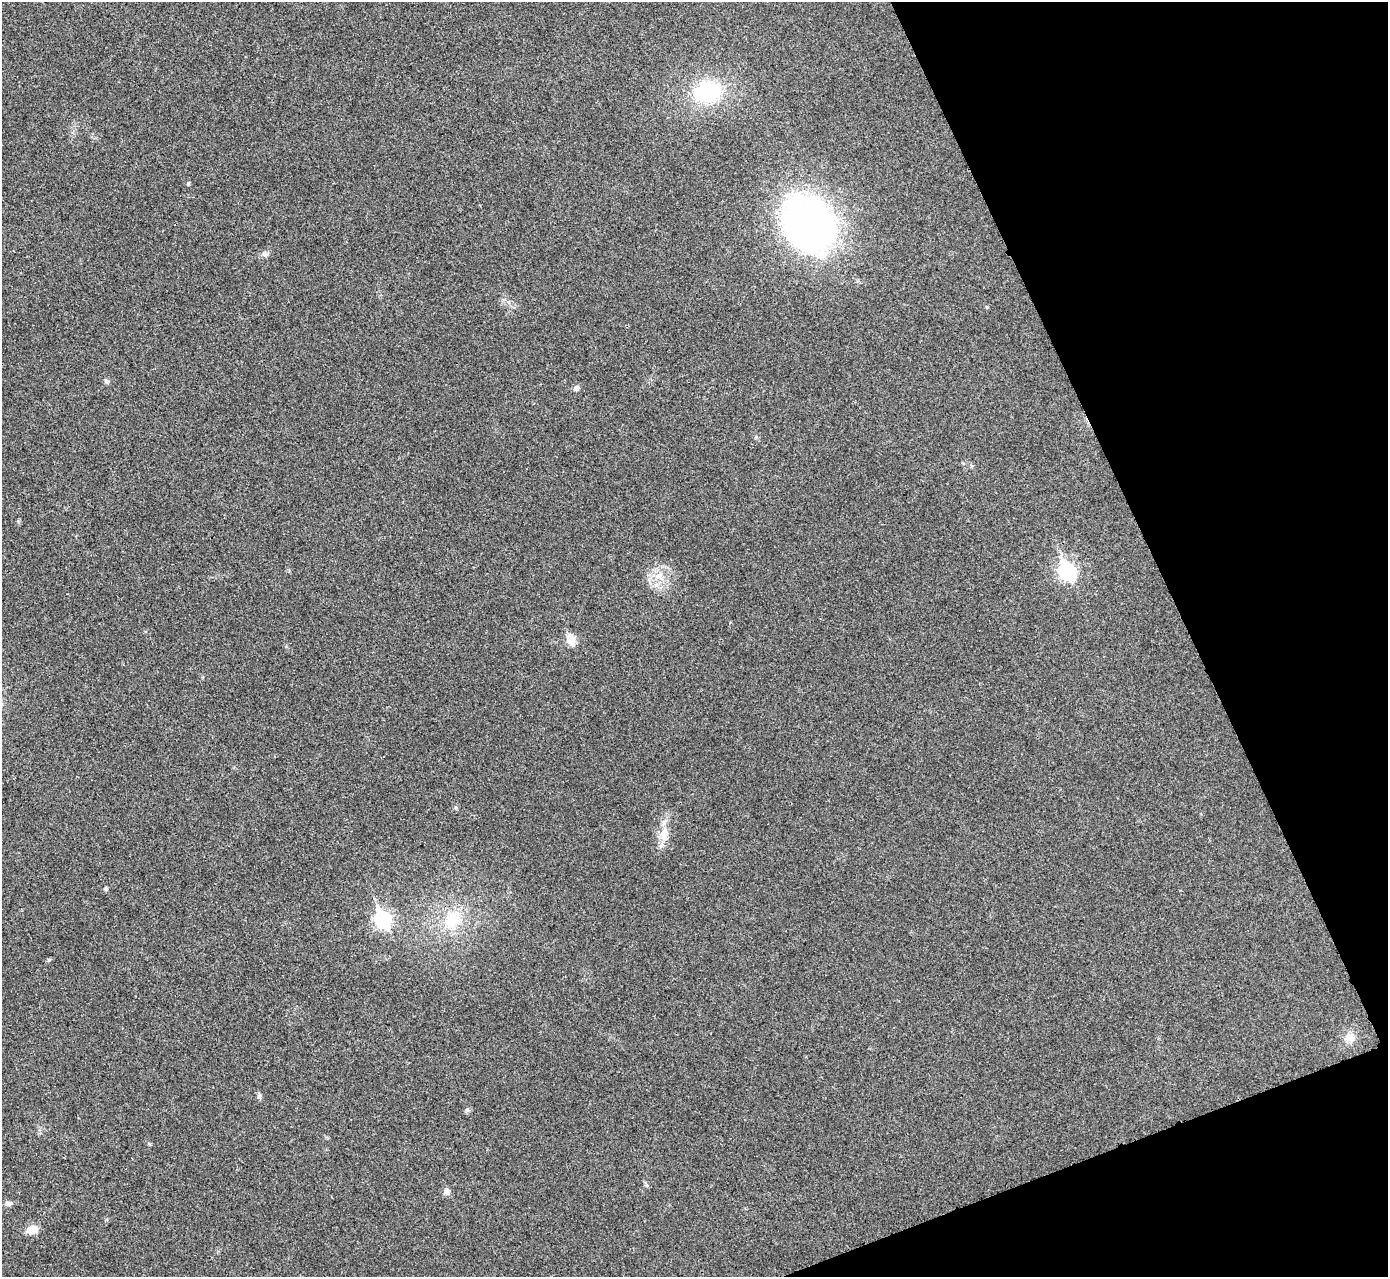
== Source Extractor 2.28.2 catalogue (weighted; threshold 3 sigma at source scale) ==
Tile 12 of 4 x 4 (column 4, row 3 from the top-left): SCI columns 4166-5551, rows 1434-2708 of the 5558 x 5547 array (HDU 1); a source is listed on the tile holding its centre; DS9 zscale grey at full resolution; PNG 1390 x 1279 px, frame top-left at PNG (2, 2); no overlay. Shown black and unused: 19% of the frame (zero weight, under 3 of 4 exposures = <1% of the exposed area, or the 3 px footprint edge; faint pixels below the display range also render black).
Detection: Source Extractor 2.28.2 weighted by HDU 2 'WHT'; one run over the whole footprint, this tile lists its part. Background 0.0315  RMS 0.0061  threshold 0.0276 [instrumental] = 3 sigma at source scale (4.5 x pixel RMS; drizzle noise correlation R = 1.50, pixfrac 1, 0.05/0.05 arcsec/px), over >= 5 px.
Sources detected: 19; all 19 listed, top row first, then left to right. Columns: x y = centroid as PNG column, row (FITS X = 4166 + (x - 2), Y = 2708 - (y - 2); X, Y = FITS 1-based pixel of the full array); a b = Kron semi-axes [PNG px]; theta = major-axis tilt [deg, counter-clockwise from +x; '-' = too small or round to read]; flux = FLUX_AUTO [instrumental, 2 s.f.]
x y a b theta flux
707 92 25 20 11 50
188 183 5 4 - 0.82
809 225 57 47 -56 260
265 254 9 4 -9 1.4
987 307 4 4 - 0.65
106 381 6 5 - 1.3
576 388 7 6 - 2
1066 571 9 7 -65 140
570 639 6 5 - 21
664 834 21 9 88 7.9
106 889 4 4 - 1.1
382 919 9 7 -66 130
452 920 29 19 55 22
1349 1038 14 11 8 5.4
259 1096 7 5 90 1.4
467 1110 6 5 - 1.1
447 1191 8 7 - 2.7
9 1203 9 6 -17 1.8
31 1230 12 10 18 6.1
Unlisted compact peaks at least as high as the median listed source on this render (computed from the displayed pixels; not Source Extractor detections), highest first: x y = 49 960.